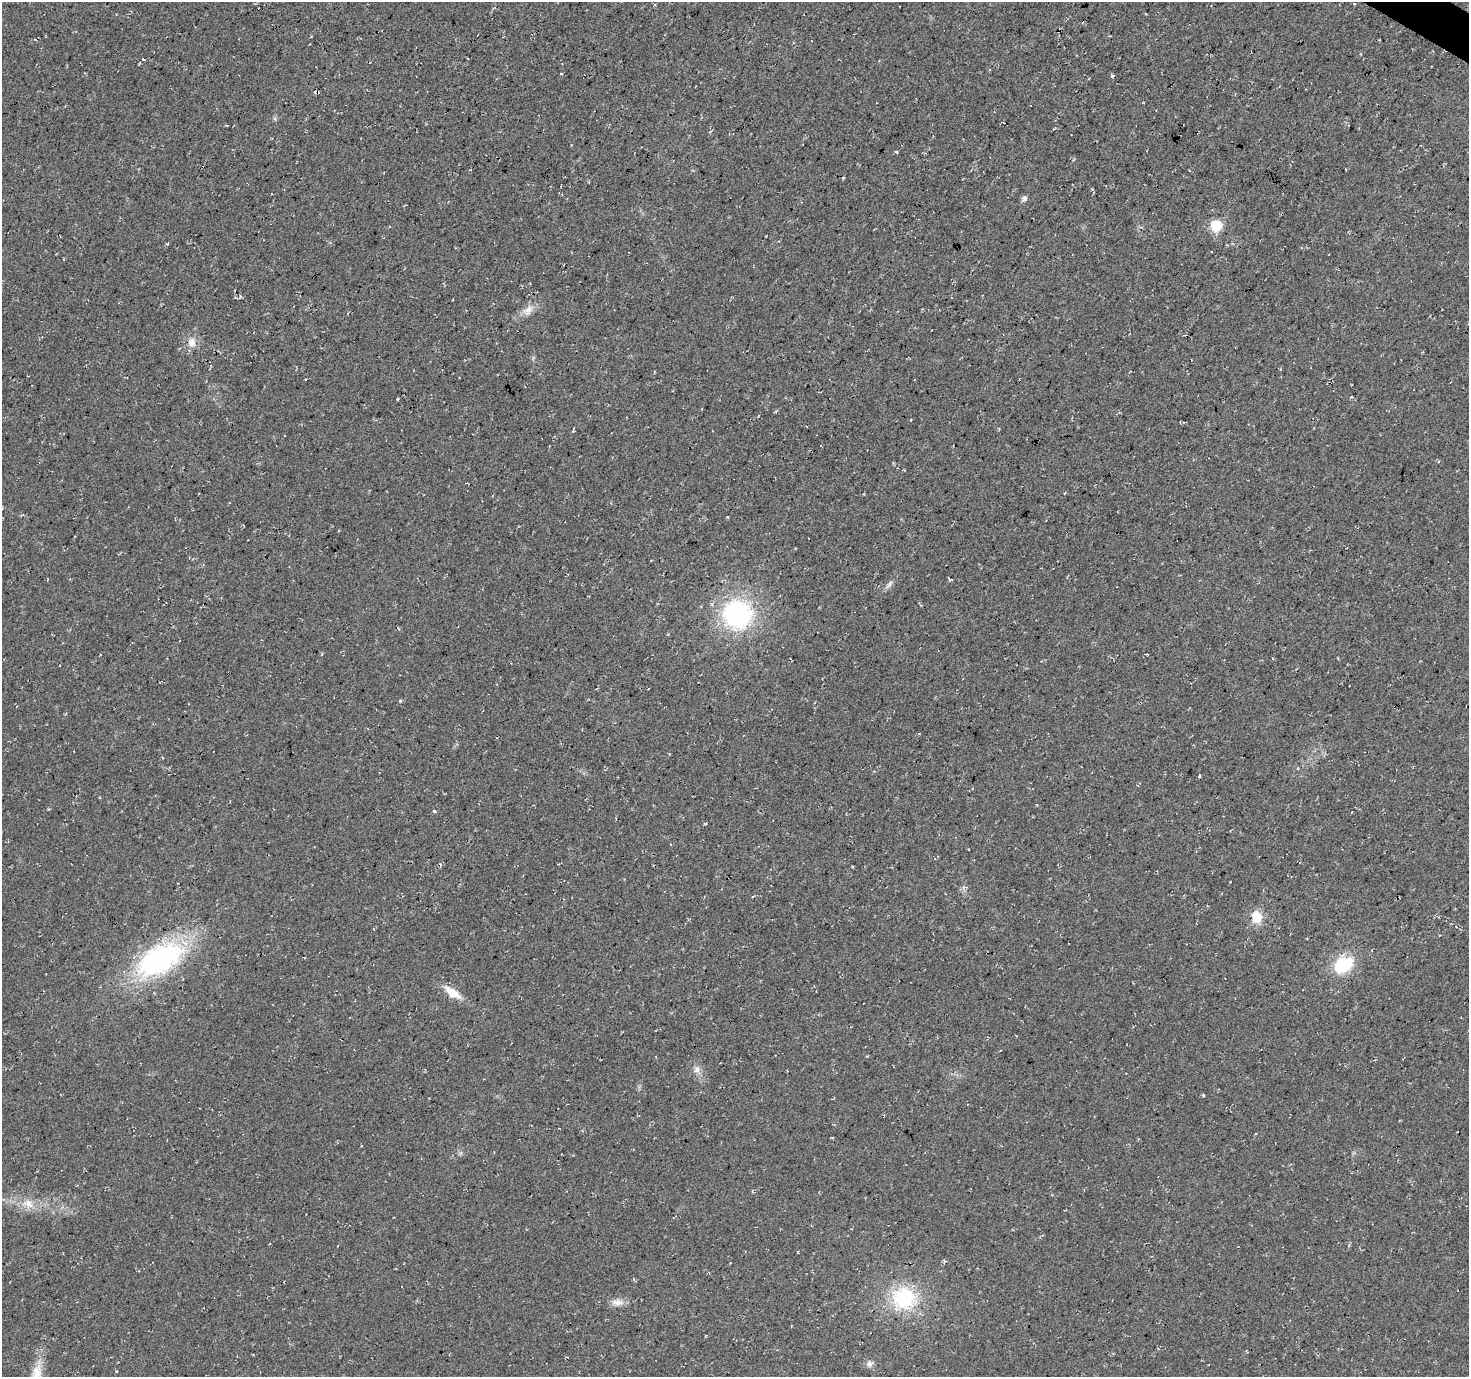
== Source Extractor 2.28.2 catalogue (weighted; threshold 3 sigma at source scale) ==
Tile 10 of 4 x 4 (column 2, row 3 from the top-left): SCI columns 1478-2944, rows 1639-3013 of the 5880 x 5952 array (HDU 1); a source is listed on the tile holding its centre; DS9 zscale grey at full resolution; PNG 1471 x 1379 px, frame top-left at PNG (2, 2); no overlay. Shown black and unused: <1% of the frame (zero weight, under 3 of 4 exposures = <1% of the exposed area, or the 3 px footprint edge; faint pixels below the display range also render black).
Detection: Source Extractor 2.28.2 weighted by HDU 2 'WHT'; one run over the whole footprint, this tile lists its part. Background 0.0149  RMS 0.005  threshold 0.0226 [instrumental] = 3 sigma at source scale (4.5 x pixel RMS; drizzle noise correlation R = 1.50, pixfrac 1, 0.0396/0.0396 arcsec/px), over >= 5 px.
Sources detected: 34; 3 cosmic-ray / hot-pixel residue — not listed; the other 31 listed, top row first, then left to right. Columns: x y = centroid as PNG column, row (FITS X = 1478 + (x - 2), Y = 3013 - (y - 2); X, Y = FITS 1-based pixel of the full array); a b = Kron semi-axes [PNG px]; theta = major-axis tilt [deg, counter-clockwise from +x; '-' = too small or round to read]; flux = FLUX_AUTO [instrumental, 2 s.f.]
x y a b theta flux
1354 4 3 2 - 0.6
143 59 5 4 - 0.6
561 74 4 2 - 0.4
896 152 3 3 - 0.8
1092 189 4 3 - 0.46
1024 198 9 5 -1 1.3
1216 226 6 6 - 41
528 310 17 10 43 4.4
192 342 13 10 -86 4.3
1351 397 4 3 - 0.54
397 399 4 3 - 0.44
910 420 3 2 - 0.37
1064 493 3 2 - 0.45
651 560 4 2 - 0.28
890 584 12 5 55 1.7
737 614 25 24 - 76
400 700 4 4 - 0.6
1297 768 5 4 - 0.78
1199 776 4 3 - 0.55
440 864 5 3 - 0.77
1257 917 14 11 -82 8.2
160 959 40 22 28 110
1343 964 17 12 33 28
452 993 21 9 -36 8.5
697 1069 10 7 58 2.4
28 1204 16 11 -31 6.1
904 1298 25 23 3 36
617 1302 16 9 -1 3.6
1247 1352 4 3 - 0.4
869 1364 9 9 - 2.1
36 1376 40 13 77 13
Isophote crosses this tile's border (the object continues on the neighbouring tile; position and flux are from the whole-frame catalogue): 1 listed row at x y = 36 1376
Unlisted compact peaks at least as high as the median listed source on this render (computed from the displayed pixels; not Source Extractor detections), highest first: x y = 434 811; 1203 1095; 705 824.